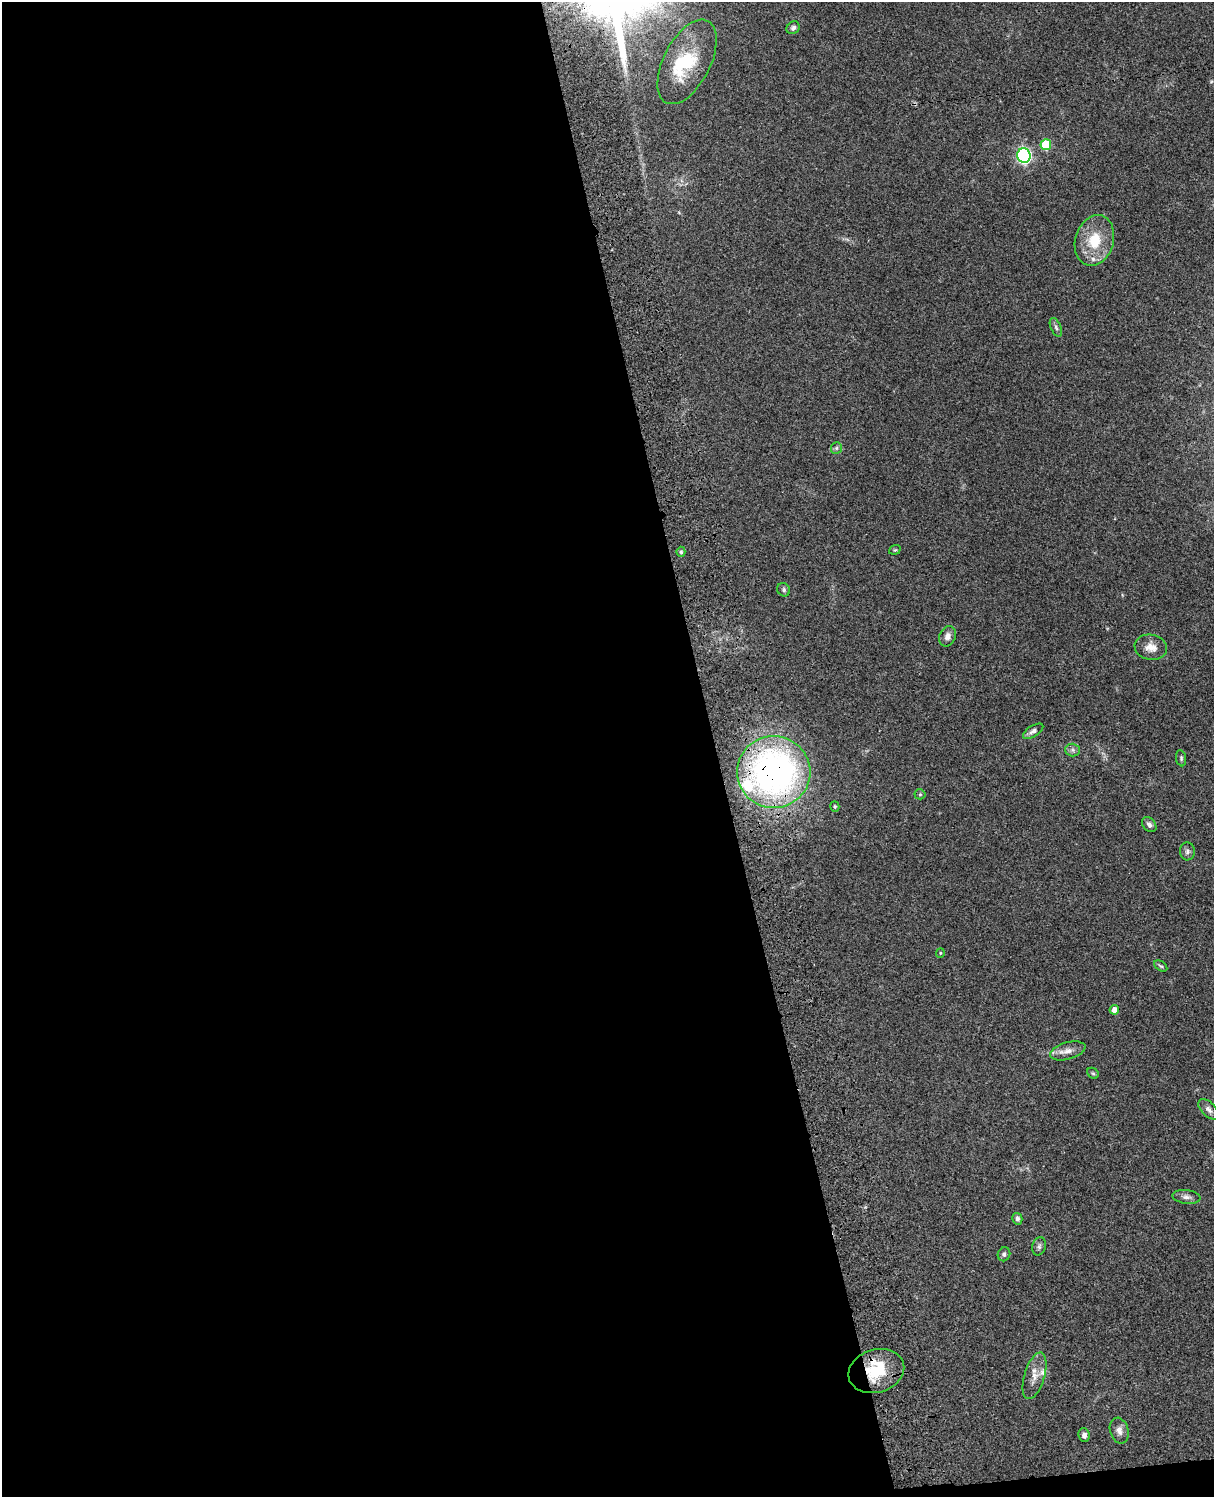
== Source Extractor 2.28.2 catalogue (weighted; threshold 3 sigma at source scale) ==
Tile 9 of 4 x 3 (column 1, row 3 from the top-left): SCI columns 121-1332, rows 279-1773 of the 5086 x 4928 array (HDU 1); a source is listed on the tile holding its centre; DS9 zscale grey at full resolution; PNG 1216 x 1499 px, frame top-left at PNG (2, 2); each listed source drawn as its Kron ellipse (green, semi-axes under 4 px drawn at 4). Shown black and unused: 59% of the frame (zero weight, under 3 of 4 exposures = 6% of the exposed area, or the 3 px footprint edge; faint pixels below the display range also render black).
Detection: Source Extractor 2.28.2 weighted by HDU 2 'WHT'; one run over the whole footprint, this tile lists its part. Background 0.0782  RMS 0.0058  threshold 0.026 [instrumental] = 3 sigma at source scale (4.5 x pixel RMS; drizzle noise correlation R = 1.50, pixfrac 1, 0.05/0.05 arcsec/px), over >= 5 px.
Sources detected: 40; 2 inside a brighter object's white glare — neither listed nor drawn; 4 inside a brighter listed object's ellipse — not listed separately; the other 34 listed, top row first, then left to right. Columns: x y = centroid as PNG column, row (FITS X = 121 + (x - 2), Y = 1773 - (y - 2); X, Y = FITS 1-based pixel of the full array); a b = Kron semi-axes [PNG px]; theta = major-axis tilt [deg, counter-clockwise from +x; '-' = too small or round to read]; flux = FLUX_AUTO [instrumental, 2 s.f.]
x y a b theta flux
793 28 7 6 - 1.7
687 62 46 23 63 34
1046 145 5 5 - 23
1024 155 7 6 - 100
1094 240 26 19 73 18
1056 327 10 5 -66 1.5
836 448 6 5 - 1.1
895 550 6 4 19 0.74
681 552 5 4 - 0.93
784 590 7 6 - 1.2
948 636 10 8 67 2.9
1151 647 16 12 -9 5.7
1033 731 11 5 31 2.2
1073 750 7 6 - 1.5
1181 758 8 5 -82 1.1
774 772 36 36 - 220
920 794 5 5 - 0.73
835 806 5 4 - 0.73
1149 824 8 6 -48 2.1
1187 851 9 7 -87 1.7
940 953 5 4 - 0.56
1161 966 7 4 -35 0.94
1114 1010 5 5 - 4.1
1068 1051 18 8 15 4.7
1093 1073 6 5 - 0.85
1208 1109 13 7 -47 2.4
1186 1197 14 7 -7 2.6
1017 1219 6 5 - 1.6
1039 1246 9 6 76 1.7
1004 1254 7 6 - 1.5
876 1371 28 21 16 24
1034 1376 24 10 73 6.3
1119 1431 13 9 -75 3.4
1084 1435 7 5 -83 2.4
Overlapping masked pixels (flux is a lower limit): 2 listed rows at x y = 774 772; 876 1371